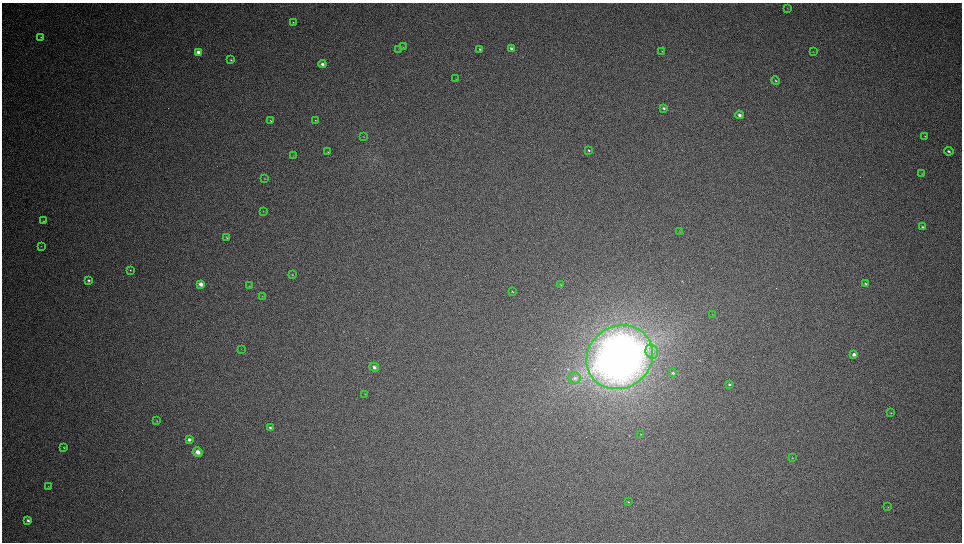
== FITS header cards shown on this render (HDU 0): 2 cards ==
NAXIS1  =                 1920
NAXIS2  =                 1080

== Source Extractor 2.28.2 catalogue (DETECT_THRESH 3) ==
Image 1920 x 1080 px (HDU 0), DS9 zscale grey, zoomed out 1/2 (1 PNG px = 2 x 2 image px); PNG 964 x 544 px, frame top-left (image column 1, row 1079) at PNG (2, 3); each listed source drawn as its Kron ellipse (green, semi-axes under 4 px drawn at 4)
Background 63.4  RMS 1.9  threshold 5.83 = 3 sigma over >= 5 px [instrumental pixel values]
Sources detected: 64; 1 cannot appear on this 1/2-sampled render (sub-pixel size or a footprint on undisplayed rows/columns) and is neither listed nor drawn; the other 63 listed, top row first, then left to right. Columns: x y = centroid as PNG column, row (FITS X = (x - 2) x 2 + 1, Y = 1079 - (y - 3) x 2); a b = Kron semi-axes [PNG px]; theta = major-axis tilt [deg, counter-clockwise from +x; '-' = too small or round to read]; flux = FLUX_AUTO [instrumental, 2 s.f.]
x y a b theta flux
788 8 3 3 - 290
293 22 3 2 - 290
41 37 3 2 - 270
403 47 3 3 - 300
398 49 3 2 - 160
480 49 2 2 - 450
511 49 4 3 - 1300
662 51 4 2 - 210
198 52 4 3 - 2800
813 52 3 2 - 170
231 60 3 2 - 380
322 64 4 3 - 1800
456 79 3 1 - 140
776 81 4 3 - 420
664 108 3 3 - 720
739 115 4 4 - 1500
315 120 3 2 - 220
271 121 3 2 - 390
925 136 3 2 - 240
364 137 3 2 - 130
588 150 3 2 - 600
949 151 5 3 - 870
328 152 3 2 - 140
293 156 3 3 - 210
922 174 3 2 - 210
264 179 3 2 - 150
264 211 3 2 - 150
43 221 3 2 - 260
922 227 4 3 - 440
679 232 3 2 - 160
227 238 4 2 - 320
41 246 3 2 - 130
130 270 4 3 - 360
292 275 4 3 - 290
88 280 4 3 - 830
201 284 4 3 - 2700
865 284 3 2 - 530
561 285 3 2 - 200
249 286 4 2 - 200
512 291 3 2 - 290
262 296 3 2 - 210
713 314 3 2 - 140
241 349 3 1 - 110
652 351 7 6 - 1800
854 354 4 3 - 1800
620 357 34 31 34 400000
374 367 5 4 - 1300
673 373 3 2 - 490
575 378 6 5 - 1300
729 385 4 3 - 550
365 394 3 2 - 230
891 413 4 2 - 280
157 421 4 2 - 240
270 427 4 3 - 730
641 434 4 2 - 190
189 439 3 3 - 1400
64 447 4 3 - 370
198 452 5 4 - 2900
792 458 3 2 - 200
48 486 4 2 - 180
628 502 4 2 - 290
888 507 3 2 - 230
28 520 3 3 - 950
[1 sub-pixel or undisplayed-footprint detection neither listed nor drawn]